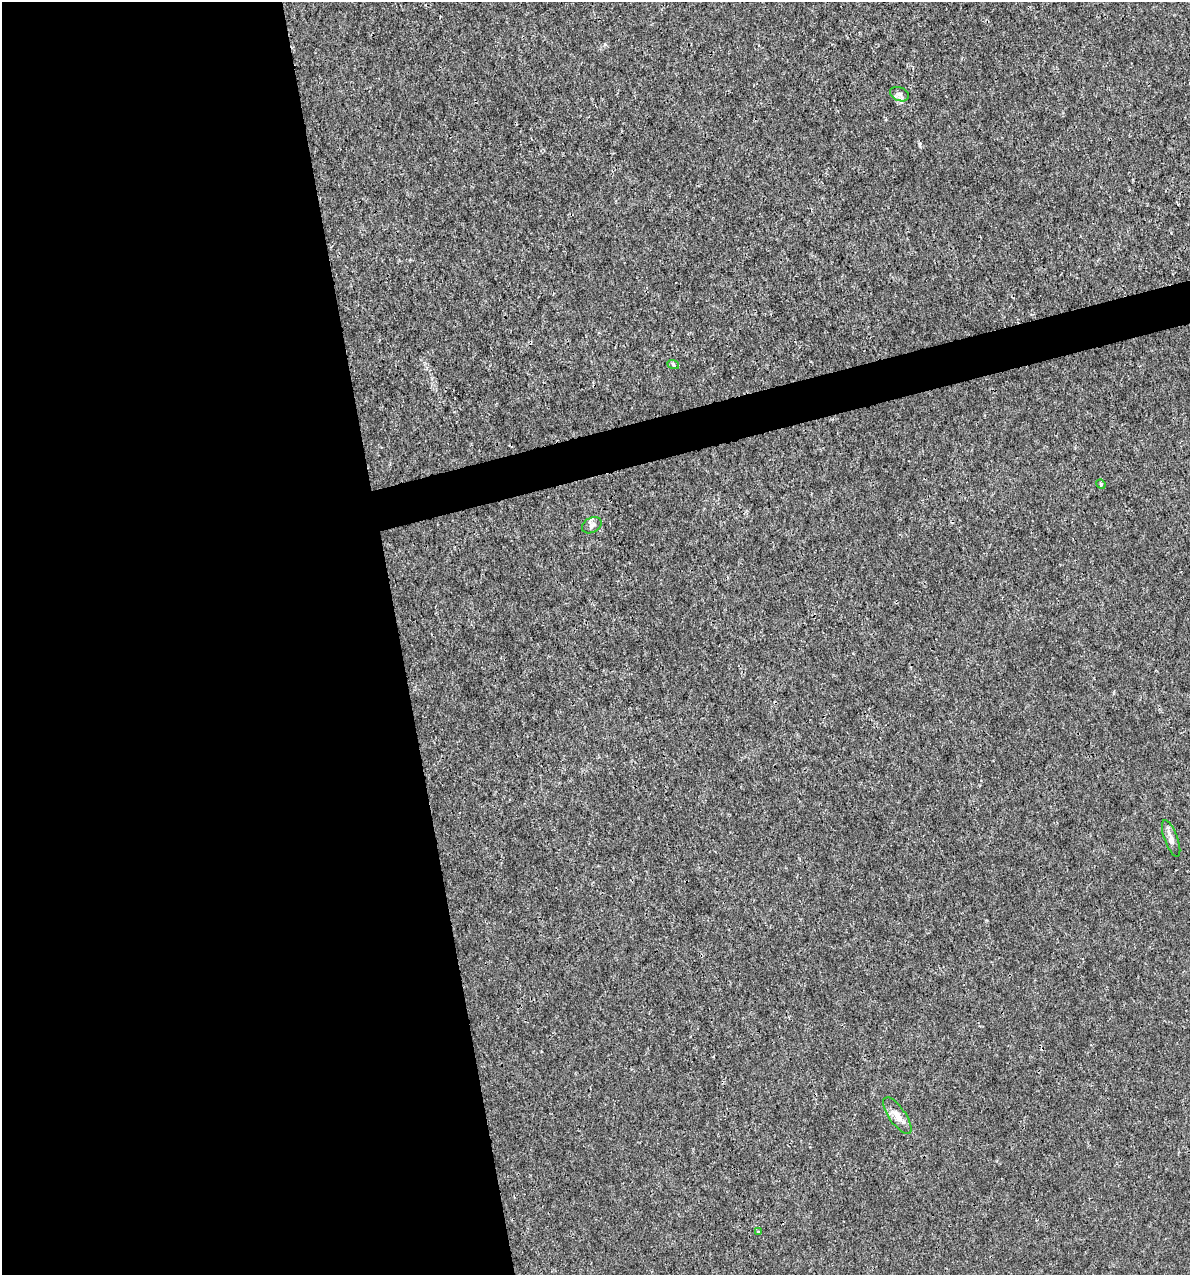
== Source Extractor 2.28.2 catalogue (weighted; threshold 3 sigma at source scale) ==
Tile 9 of 4 x 4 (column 1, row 3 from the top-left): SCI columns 92-1279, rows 1274-2546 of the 4886 x 5091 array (HDU 1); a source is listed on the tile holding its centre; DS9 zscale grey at full resolution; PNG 1192 x 1277 px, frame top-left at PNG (2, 2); each listed source drawn as its Kron ellipse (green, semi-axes under 4 px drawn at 4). Shown black and unused: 36% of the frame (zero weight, under 3 of 4 exposures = <1% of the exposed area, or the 3 px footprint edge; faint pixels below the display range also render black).
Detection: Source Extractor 2.28.2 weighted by HDU 2 'WHT'; one run over the whole footprint, this tile lists its part. Background 3.56e-04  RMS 8.5e-04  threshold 0.00384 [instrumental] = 3 sigma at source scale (4.5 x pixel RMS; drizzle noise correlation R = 1.50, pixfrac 1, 0.0396/0.0396 arcsec/px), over >= 5 px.
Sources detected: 7; all 7 listed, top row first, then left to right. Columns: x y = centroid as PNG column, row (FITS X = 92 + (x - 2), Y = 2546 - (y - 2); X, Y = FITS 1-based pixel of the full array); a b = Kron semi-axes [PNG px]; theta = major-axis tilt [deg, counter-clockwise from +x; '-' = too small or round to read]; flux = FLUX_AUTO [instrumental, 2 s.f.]
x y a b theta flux
899 94 10 7 -21 0.34
673 364 6 4 -20 0.1
1101 484 5 4 - 0.11
592 525 10 7 28 0.32
1171 838 19 6 -70 0.47
897 1116 21 8 -55 0.82
758 1231 3 3 - 0.12